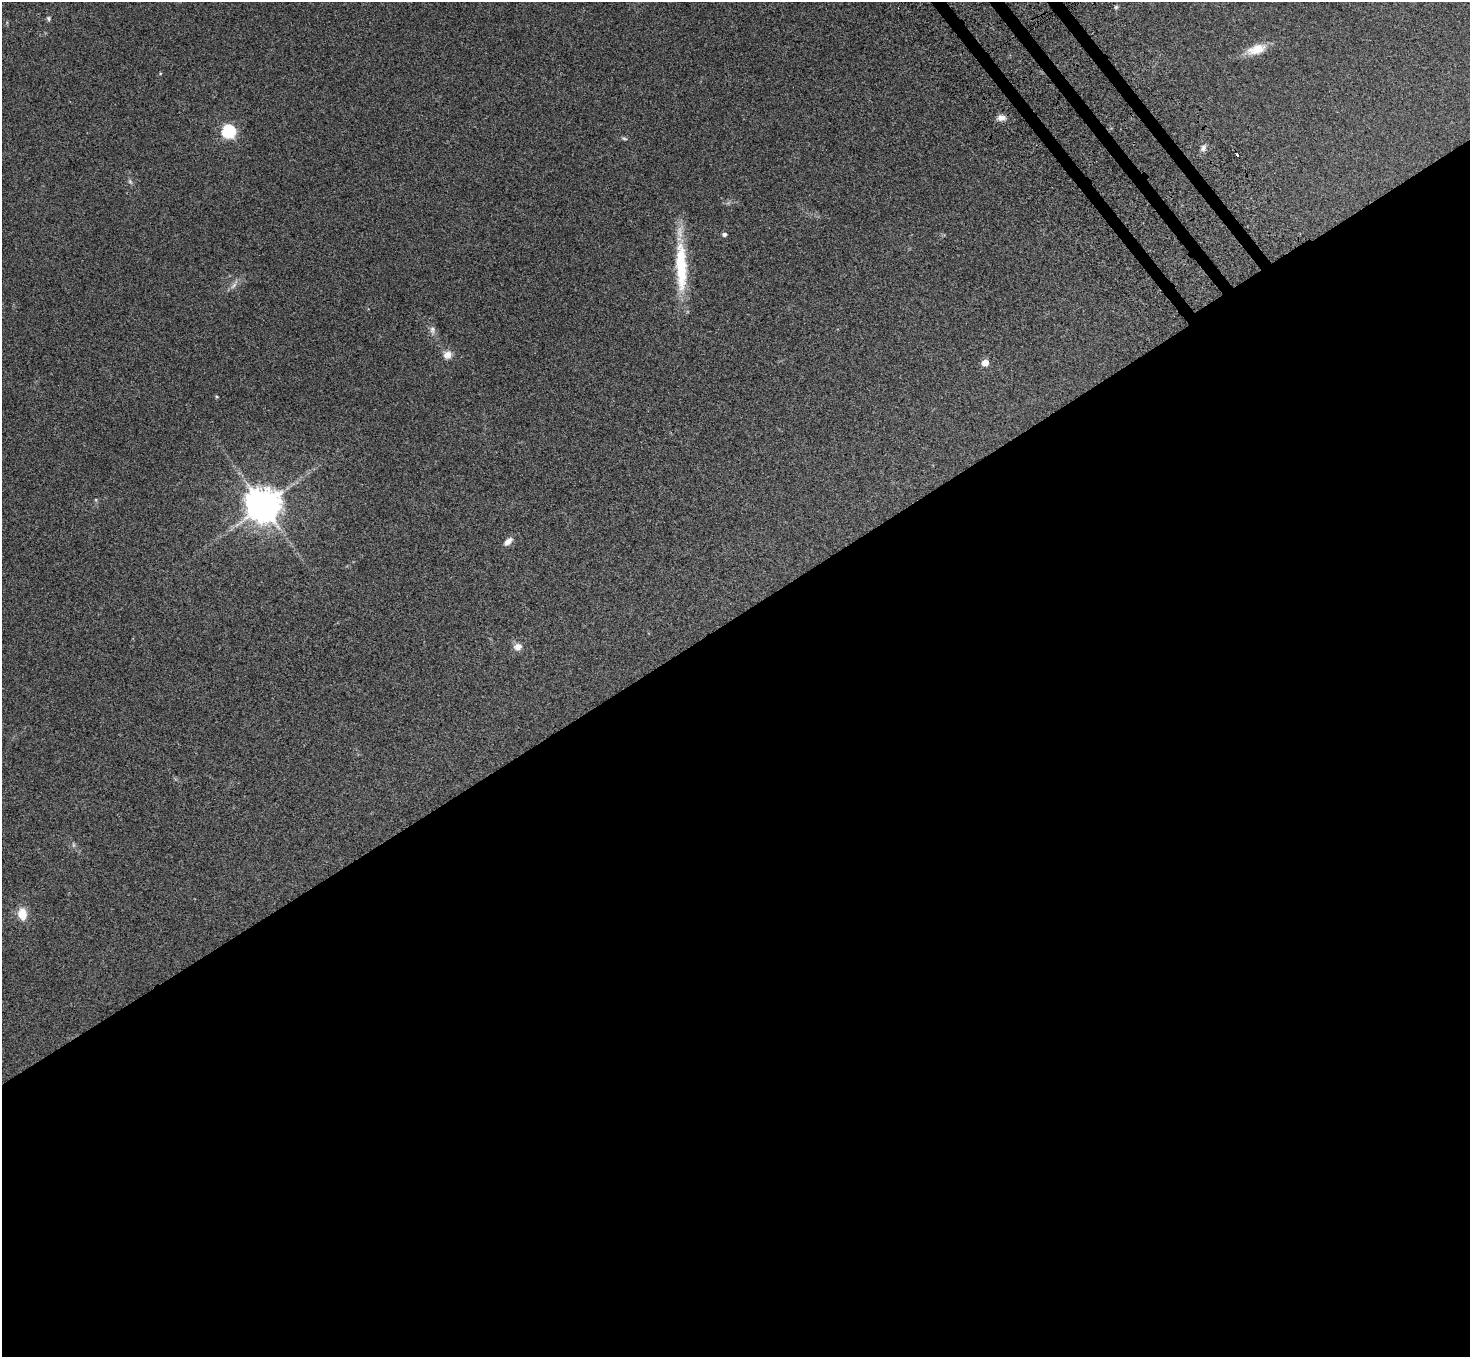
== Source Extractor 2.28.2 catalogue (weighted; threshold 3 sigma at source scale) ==
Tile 15 of 4 x 4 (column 3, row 4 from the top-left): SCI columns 3014-4481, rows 356-1710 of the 6026 x 5994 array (HDU 1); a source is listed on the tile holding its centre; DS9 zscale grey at full resolution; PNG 1472 x 1359 px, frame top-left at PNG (2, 2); no overlay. Shown black and unused: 55% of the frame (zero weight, under 3 of 4 exposures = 5% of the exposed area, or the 3 px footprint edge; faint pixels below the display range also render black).
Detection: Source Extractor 2.28.2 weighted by HDU 2 'WHT'; one run over the whole footprint, this tile lists its part. Background 0.224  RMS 0.0087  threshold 0.039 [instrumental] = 3 sigma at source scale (4.5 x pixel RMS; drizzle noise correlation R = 1.50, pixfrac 1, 0.05/0.05 arcsec/px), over >= 5 px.
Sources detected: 21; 1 too faint to see at this stretch — not listed; the other 20 listed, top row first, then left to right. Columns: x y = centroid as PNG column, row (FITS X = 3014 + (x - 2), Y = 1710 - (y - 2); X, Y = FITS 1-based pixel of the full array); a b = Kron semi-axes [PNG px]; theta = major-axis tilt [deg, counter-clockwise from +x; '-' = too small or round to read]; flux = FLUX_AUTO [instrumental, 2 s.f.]
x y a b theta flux
1116 7 6 4 46 1.3
48 18 7 5 -70 1.5
1256 49 25 11 19 15
160 74 5 3 - 0.76
1001 118 11 7 6 4.6
229 132 6 6 - 130
624 139 8 4 -10 1.4
1203 148 9 7 57 3.1
1237 155 3 2 - 3.2
130 181 7 5 -55 1.8
724 235 5 4 - 2.4
681 267 63 13 -88 54
432 330 10 7 -86 3.4
447 355 11 10 - 6.4
985 363 5 5 - 12
217 397 5 3 - 0.85
263 506 10 10 - 1900
508 541 11 7 44 5.1
518 647 11 9 17 5.3
22 914 13 9 -81 13